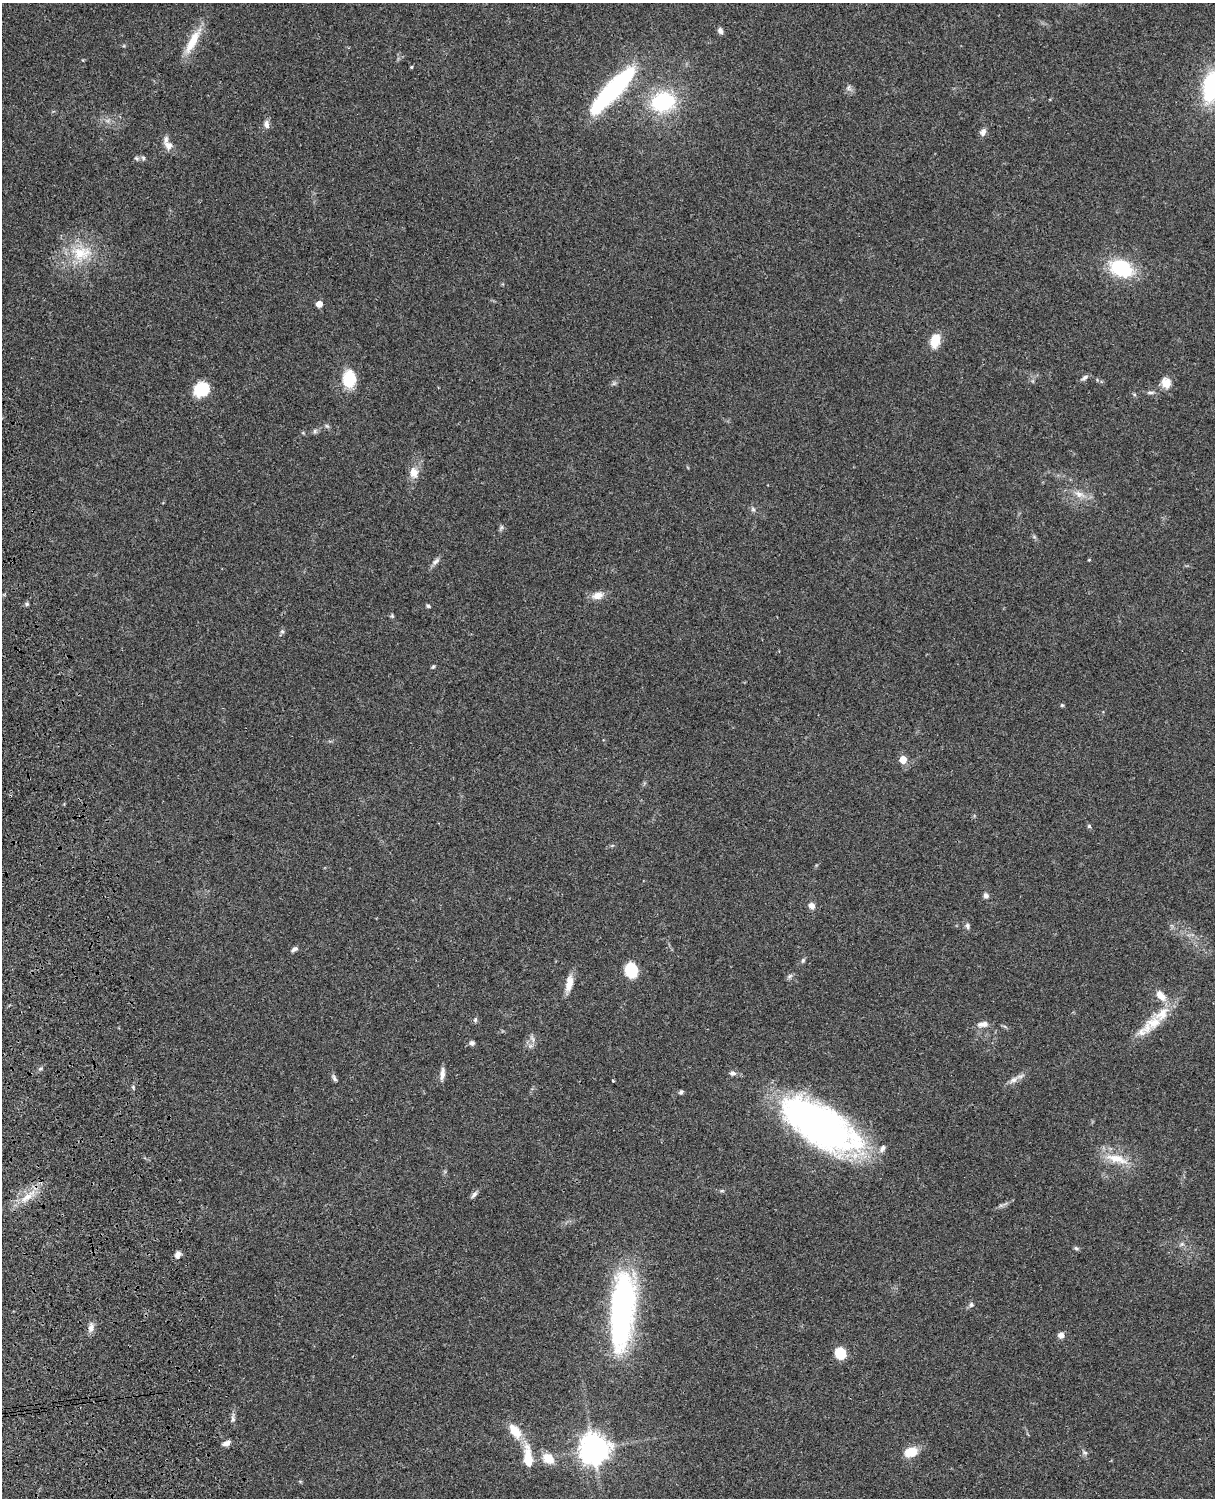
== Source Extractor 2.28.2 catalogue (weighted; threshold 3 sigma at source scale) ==
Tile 7 of 4 x 3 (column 3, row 2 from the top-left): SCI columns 2546-3758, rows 1773-3268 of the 5089 x 4927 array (HDU 1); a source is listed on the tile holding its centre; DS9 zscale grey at full resolution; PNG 1217 x 1500 px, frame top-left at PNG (2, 3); no overlay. Shown black and unused: <1% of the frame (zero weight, under 3 of 4 exposures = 6% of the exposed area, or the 3 px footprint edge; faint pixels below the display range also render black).
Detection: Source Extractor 2.28.2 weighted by HDU 2 'WHT'; one run over the whole footprint, this tile lists its part. Background 0.0901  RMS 0.0061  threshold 0.0276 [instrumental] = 3 sigma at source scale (4.5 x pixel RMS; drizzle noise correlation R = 1.50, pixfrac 1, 0.05/0.05 arcsec/px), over >= 5 px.
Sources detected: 86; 1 inside a brighter object's white glare — not listed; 4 inside a brighter listed object's ellipse — not listed separately; the other 81 listed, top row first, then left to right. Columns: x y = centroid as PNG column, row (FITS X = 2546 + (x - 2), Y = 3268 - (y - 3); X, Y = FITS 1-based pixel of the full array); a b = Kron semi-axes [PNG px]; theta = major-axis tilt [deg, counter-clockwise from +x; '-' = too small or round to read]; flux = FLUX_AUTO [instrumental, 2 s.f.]
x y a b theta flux
720 30 8 6 -64 2
193 41 37 10 61 14
411 67 4 4 - 0.63
1211 87 36 18 82 47
849 88 8 7 - 2
612 90 59 15 48 93
663 102 23 18 13 52
267 124 11 6 -80 2.8
983 132 9 6 67 2.9
168 145 12 9 -40 4.3
136 158 6 4 -44 1
143 158 7 5 -47 1.2
81 253 28 21 2 23
1121 268 21 14 -21 44
319 304 5 4 - 6.6
935 341 18 11 74 9.9
1085 378 9 5 38 1.8
349 379 21 15 90 17
614 383 7 4 19 1.1
1166 383 13 11 -65 6.3
201 389 14 12 14 20
1150 392 11 4 3 1.5
327 426 7 4 -44 1.1
315 431 6 5 - 1.2
414 473 14 11 -80 6.2
1079 494 16 9 -23 5.6
753 509 7 5 -67 1.4
501 527 7 4 89 1.1
435 562 13 6 40 2.4
598 595 15 9 13 5.6
27 604 5 5 - 1
428 606 6 4 -36 0.97
392 616 6 4 -79 0.85
282 631 7 5 69 1.2
433 666 7 4 62 0.86
1062 705 5 4 - 0.76
903 759 5 5 - 13
1089 826 5 5 - 0.92
986 895 6 6 - 2
811 905 8 7 - 3.1
967 926 8 6 -76 1.7
295 949 8 5 30 1.8
803 960 7 5 63 1.1
631 970 11 9 -76 23
790 976 9 5 27 1.4
569 983 21 8 77 7
1161 995 16 9 -45 7.3
1162 1014 30 16 35 16
475 1020 7 5 75 1.2
983 1024 14 7 5 4
532 1039 12 4 -63 1.9
472 1043 6 6 - 1.8
40 1069 6 4 3 0.9
733 1073 9 6 -4 1.9
442 1074 15 5 84 3.6
334 1078 10 5 -62 1.5
1013 1080 14 7 29 3.6
613 1081 3 3 - 0.98
133 1087 5 4 - 0.83
681 1092 6 4 38 1.3
820 1125 74 32 -32 270
1117 1159 35 11 -15 14
722 1191 6 4 1 0.81
474 1195 10 5 51 1.9
27 1197 20 8 34 8.7
1182 1244 7 4 34 1.2
1076 1248 6 5 - 1.1
178 1255 8 6 71 3
971 1305 8 6 88 1.4
623 1310 79 23 85 170
91 1327 15 8 76 3.4
1061 1335 7 7 - 2.8
840 1353 9 8 - 20
233 1419 9 4 -89 1.7
515 1431 21 11 -53 12
226 1443 9 6 21 2.9
594 1449 9 9 - 830
911 1452 13 9 19 12
1085 1453 6 5 - 1.1
548 1458 18 13 -37 8.6
528 1459 22 8 -86 17
Isophote crosses this tile's border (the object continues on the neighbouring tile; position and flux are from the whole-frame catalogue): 1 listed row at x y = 1211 87